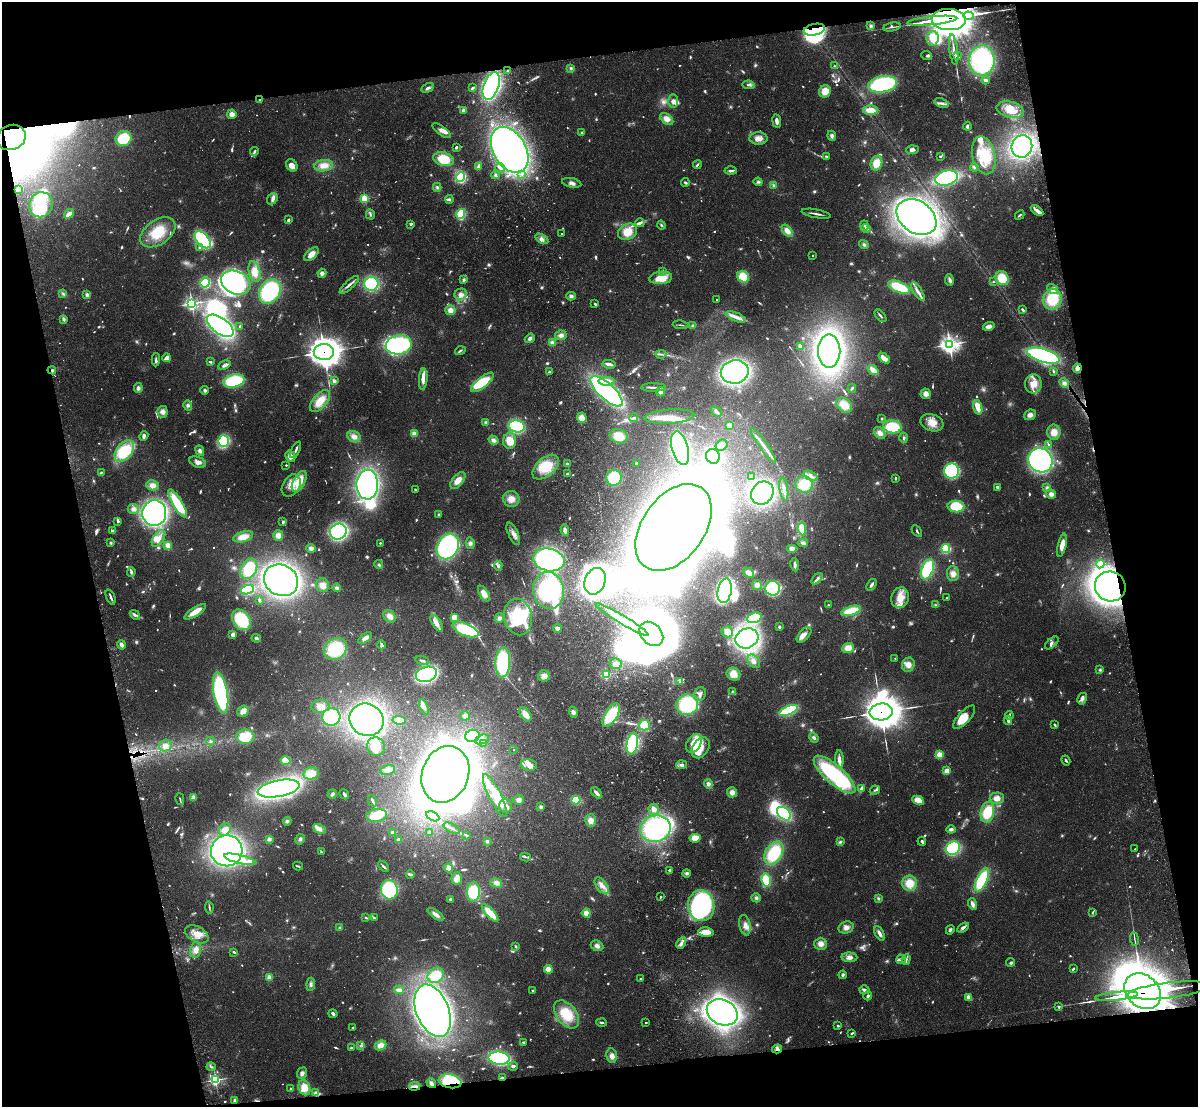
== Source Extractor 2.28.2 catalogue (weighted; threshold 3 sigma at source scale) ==
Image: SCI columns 119-4901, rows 276-4694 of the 5019 x 4863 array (HDU 1 of 3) = the unmasked area's bounding box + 8 px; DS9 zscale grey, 4 x 4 block average (1 PNG px = mean of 4 x 4 image px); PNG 1200 x 1109 px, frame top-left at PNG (2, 2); each listed source drawn as its Kron ellipse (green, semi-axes under 4 px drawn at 4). Shown black and unused: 23% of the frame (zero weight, under 3 of 4 exposures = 6% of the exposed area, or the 3 px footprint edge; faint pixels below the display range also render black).
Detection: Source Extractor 2.28.2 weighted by HDU 2 'WHT'. Background 0.0238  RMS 0.0024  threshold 0.011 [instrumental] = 3 sigma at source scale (4.5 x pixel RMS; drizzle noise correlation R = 1.50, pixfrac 1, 0.05/0.05 arcsec/px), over >= 5 px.
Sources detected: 1330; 104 too faint to see at this stretch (4 x 4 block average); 60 inside a brighter object's white glare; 6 cosmic-ray / hot-pixel residue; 6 long thin detections or spike segments (spike, bleed or trail) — neither listed nor drawn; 44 coinciding with a brighter row at this scale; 144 inside a brighter listed object's ellipse — not listed separately; of the other 966, all 500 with FLUX_AUTO >= 2.13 (the completeness limit of this list) listed and drawn (466 fainter detections not listed), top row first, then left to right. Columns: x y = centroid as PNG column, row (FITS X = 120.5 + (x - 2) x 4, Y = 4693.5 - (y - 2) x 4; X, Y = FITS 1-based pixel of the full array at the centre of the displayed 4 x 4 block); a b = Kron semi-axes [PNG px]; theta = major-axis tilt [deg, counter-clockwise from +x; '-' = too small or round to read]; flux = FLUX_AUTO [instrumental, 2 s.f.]
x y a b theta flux
968 16 5 3 - 98
949 19 17 10 -2 6700
932 21 25 2 6 4000
871 26 4 4 - 3.6
892 27 8 2 11 3.1
814 30 11 5 11 73
933 38 7 6 - 26
954 50 15 2 -82 7.8
927 56 5 3 - 2.3
957 56 3 2 - 3.6
982 60 15 13 87 220
834 66 2 2 - 3.1
571 68 4 3 - 2.8
507 71 2 2 - 3.4
985 80 4 3 - 5.3
883 84 14 8 9 170
749 85 6 3 -8 5.5
491 86 15 7 69 300
428 88 6 3 29 5.7
472 88 3 2 - 3.7
825 91 6 5 - 21
260 99 2 2 - 16
673 101 6 5 - 7.2
942 103 7 3 -24 5.3
463 110 4 3 - 4.3
871 110 7 4 0 19
1010 110 14 8 -14 30
232 114 4 4 - 9
667 119 7 4 -37 13
777 121 7 3 -82 7.6
967 126 4 3 - 3.9
441 131 11 4 -37 7.9
582 132 2 2 - 4.2
832 136 5 4 - 4.5
11 137 15 12 22 770
759 138 9 6 0 12
123 139 8 7 - 62
1022 146 11 10 - 210
456 147 2 2 - 3.1
510 150 25 16 -60 670
912 150 6 4 5 5.4
254 151 4 3 - 2.5
984 155 19 11 -76 50
940 156 2 2 - 2.9
826 157 4 2 - 2.7
444 159 10 6 -14 45
876 163 7 5 72 23
292 165 6 5 - 14
697 165 4 2 - 3.5
324 166 9 5 7 17
478 167 3 3 - 6.6
974 167 4 3 - 3.4
500 168 5 3 - 4.7
731 171 6 3 -1 3.7
521 174 2 2 - 2.4
495 175 4 3 - 3.4
461 177 5 4 - 83
946 178 11 7 14 230
685 182 4 3 - 3
758 182 4 3 - 2.9
572 183 10 4 -11 7.2
774 186 4 3 - 3
437 187 4 3 - 2.6
18 189 4 3 - 3.2
272 199 6 5 - 5.9
365 199 2 2 - 170
449 199 4 3 - 2.7
41 205 13 11 68 51
1037 210 7 2 -34 11
69 214 5 3 - 12
461 214 5 3 - 67
816 214 15 2 -10 6.1
370 215 5 3 - 3.1
1020 215 5 2 - 2.5
917 217 21 16 -35 830
288 220 3 2 - 3.1
640 223 5 4 - 4.2
411 224 3 2 - 3.7
661 225 4 2 - 2.3
864 225 5 2 - 2.3
866 228 5 3 - 3.1
787 231 7 4 -51 14
158 232 20 12 35 48
627 232 10 7 28 28
562 234 2 2 - 3.4
542 239 7 4 -31 7
202 240 10 6 -49 170
864 244 5 3 - 3.7
199 248 3 2 - 2.2
311 254 9 4 41 14
813 255 2 2 - 4.2
255 271 11 5 -78 15
663 271 2 2 - 6.6
322 273 4 4 - 5.4
743 277 6 5 - 47
661 278 11 6 6 31
1002 278 7 6 - 37
463 280 3 3 - 3.6
949 280 6 3 -81 4.2
993 282 2 2 - 2.7
205 283 5 4 - 48
236 283 15 11 -22 290
371 284 7 7 - 95
349 285 12 3 43 6.3
899 287 11 5 -22 73
1053 289 6 3 -37 9.8
270 291 13 10 59 130
918 291 10 3 -56 8.5
63 294 3 3 - 2.4
461 294 6 5 - 10
87 295 4 4 - 5
571 296 4 3 - 4
717 299 2 2 - 2.9
1052 299 10 9 - 58
192 303 2 2 - 360
595 304 3 2 - 2.4
450 310 5 5 - 11
1023 310 3 2 - 4.2
880 316 7 2 -49 3.3
736 317 10 4 -23 9.3
64 319 4 3 - 4.8
681 325 8 2 -6 2.5
220 326 15 8 -36 570
240 326 2 2 - 3.8
693 326 3 3 - 2.2
989 326 6 3 16 8.5
561 335 6 5 - 6.5
530 338 5 4 - 5.3
552 343 2 2 - 47
949 344 4 3 - 650
399 345 13 9 9 190
800 346 3 2 - 9.4
460 351 5 2 - 2.3
829 351 17 11 -90 760
324 352 10 8 -1 2900
661 354 5 2 - 3.5
1043 355 17 6 -18 240
167 358 4 3 - 11
884 358 6 4 -41 13
156 360 6 3 88 3.5
210 362 2 2 - 3.7
609 364 7 2 -10 7.5
224 365 6 2 23 7.1
1077 368 5 3 - 6.6
52 370 4 3 - 3.5
873 370 6 3 -40 15
1053 371 4 2 - 2.3
550 372 3 2 - 6.7
735 372 14 11 11 450
423 379 11 3 87 10
234 381 11 6 16 90
334 381 2 2 - 39
607 381 8 4 -1 17
482 382 14 5 40 59
1064 383 5 4 - 4.9
1033 384 9 8 - 23
653 387 12 2 1 5.8
138 388 5 4 - 6
852 388 4 3 - 2.7
205 390 4 3 - 3.6
607 391 21 8 -43 350
661 392 5 4 - 9.6
926 394 5 5 - 10
320 401 13 6 49 27
188 405 5 4 - 4.4
844 405 9 6 -40 26
978 407 7 4 -72 21
716 411 6 3 -42 3.6
163 412 6 5 - 8.4
1030 415 6 5 - 7.8
669 417 25 7 4 36
582 418 5 4 - 14
634 418 4 2 - 2.8
882 419 2 2 - 2.3
486 422 4 3 - 2.4
932 423 12 8 -19 21
517 426 8 6 -14 120
729 426 3 3 - 25
892 427 9 6 -9 70
1054 432 8 6 90 17
880 433 7 5 -48 9.6
414 434 2 2 - 65
144 436 5 3 - 4.6
619 436 9 7 -16 27
354 437 7 5 -25 10
904 438 5 3 - 3.7
493 440 5 4 - 6.2
223 441 6 5 - 77
510 441 8 6 88 22
721 445 6 5 - 6.8
763 445 20 2 -55 15
1049 445 3 2 - 4.2
680 448 17 8 -75 500
296 450 9 2 62 5.1
124 451 12 7 51 81
200 451 5 4 - 5.5
290 456 6 5 - 10
713 456 7 7 - 88
1040 460 13 11 -45 330
198 462 9 5 -22 9.4
567 464 4 3 - 2.8
637 464 3 2 - 4
286 465 2 2 - 4.7
546 467 16 9 40 47
952 471 7 7 - 170
101 473 4 2 - 2.2
567 474 3 3 - 2.9
811 476 7 3 -28 7.2
752 477 4 3 - 3.1
614 478 8 7 - 77
896 478 3 2 - 3.8
458 480 10 5 52 16
299 481 11 6 62 41
804 484 9 8 - 49
153 485 6 5 - 10
367 485 15 11 88 390
291 486 12 8 60 18
998 487 3 3 - 5
1047 488 3 3 - 2.7
415 489 2 2 - 2.5
784 489 12 3 -82 8.4
762 493 12 10 51 300
1051 494 5 4 - 7.9
511 499 8 8 - 15
178 503 16 5 -59 69
956 506 8 5 -5 65
133 509 5 5 - 7.5
154 513 13 12 - 420
438 515 2 2 - 8.3
118 521 4 3 - 2.6
283 522 4 4 - 2.7
673 527 49 31 54 1000
802 529 6 3 -83 48
113 530 3 3 - 2.3
565 530 5 3 - 5.8
338 531 8 7 - 250
917 531 6 2 -59 2.6
513 534 12 5 -64 10
278 535 5 5 - 11
243 537 10 5 15 20
159 538 9 5 56 10
111 543 3 3 - 2.8
380 543 2 2 - 2.2
470 543 6 4 -81 4.6
803 543 5 3 - 5.2
168 545 4 3 - 12
1062 545 12 4 78 14
448 546 13 10 59 270
311 548 5 4 - 6
792 548 5 4 - 7.1
946 549 4 4 - 46
549 560 16 11 -12 250
1100 564 4 3 - 7.2
379 565 4 3 - 2.9
795 565 6 3 -81 5.5
498 566 5 3 - 3.4
249 569 10 8 62 64
927 569 11 6 67 100
131 572 4 3 - 3.6
748 573 6 4 -43 9.5
953 574 7 6 - 9.9
817 579 7 3 47 4.7
281 580 18 15 -30 700
595 581 14 10 68 640
322 585 7 6 - 13
757 585 5 5 - 7.2
871 585 6 3 53 4.2
1110 587 15 14 - 720
337 588 4 4 - 4.1
773 588 7 7 - 120
247 590 7 4 20 68
549 590 18 15 -80 140
725 591 12 7 78 240
484 594 9 4 -58 14
111 597 8 2 -68 4.9
900 598 10 8 72 26
947 598 2 2 - 3
259 601 2 2 - 2.5
828 605 2 2 - 2.2
936 605 4 2 - 2.2
851 611 10 4 17 46
195 612 12 4 32 22
135 615 5 4 - 4
390 616 7 5 -42 12
454 617 4 3 - 23
518 617 18 14 -79 98
499 618 5 4 - 5
754 618 7 5 18 64
622 619 31 4 -31 35
241 620 11 8 -52 75
437 623 9 4 -57 10
779 627 2 2 - 15
557 628 4 3 - 5.1
466 630 14 6 -22 94
727 632 6 5 - 14
651 634 13 10 -46 530
232 635 4 3 - 9.3
804 635 9 5 48 9.5
256 638 5 3 - 3.4
365 638 8 4 37 7.5
747 638 12 9 25 290
1052 643 8 3 41 5.2
121 645 5 3 - 7.9
381 645 4 3 - 4.9
848 648 6 5 - 18
335 649 12 10 41 85
895 658 2 2 - 3
422 661 7 3 -15 4.3
753 661 7 5 -50 8.8
503 662 15 7 88 140
615 664 6 5 - 8.1
908 665 7 6 - 12
1100 670 4 3 - 2.3
426 674 11 7 17 280
606 674 2 2 - 180
733 674 7 6 - 19
544 676 6 6 - 11
680 681 3 3 - 2.2
733 692 3 3 - 2.9
221 693 20 7 -80 240
700 694 7 5 61 7
1082 699 6 4 60 4.8
687 705 11 10 - 120
320 706 9 6 5 13
424 707 8 4 -68 7.5
789 710 10 4 23 98
243 711 6 5 - 12
573 712 6 4 -72 6.2
881 712 11 8 5 6300
525 714 8 5 -53 13
611 715 13 6 59 74
465 716 5 4 - 5.1
1009 716 4 2 - 2.5
331 717 9 8 - 110
964 717 15 6 47 26
367 720 17 16 - 510
399 720 6 4 -9 12
1008 720 4 3 - 3.8
644 725 5 5 - 39
1055 725 4 2 - 2.9
472 736 7 6 - 73
245 737 9 7 0 68
814 738 5 4 - 4.1
482 739 7 4 20 8.4
211 741 4 3 - 3.2
632 743 11 5 81 120
694 743 10 7 58 25
484 744 2 2 - 13
165 746 6 6 - 13
376 747 9 8 - 47
701 748 11 8 56 17
514 750 2 2 - 2.1
939 755 4 4 - 17
839 759 9 4 -89 8.4
1066 760 5 2 - 3
285 761 5 4 - 21
529 765 8 5 -5 10
682 765 5 3 - 5
388 770 7 5 12 11
947 771 3 3 - 21
311 773 8 6 13 27
445 774 29 23 69 740
834 775 26 9 -41 200
708 784 4 4 - 5.4
279 789 21 8 11 620
861 789 4 2 - 8.4
875 790 5 2 - 3
732 792 5 5 - 9.4
596 793 6 2 -45 8.5
332 794 5 3 - 4.1
344 794 5 3 - 4.3
495 795 24 6 -64 29
193 798 2 2 - 44
997 798 7 6 - 11
180 799 6 2 -75 2.4
519 800 5 5 - 6.1
576 800 4 4 - 64
918 800 6 4 -28 27
373 801 6 2 -63 5.9
506 806 7 6 - 10
541 807 3 3 - 3.9
654 809 5 5 - 8.2
987 812 10 6 78 58
784 814 8 5 -42 130
377 815 10 6 8 43
433 816 7 3 -27 5.4
590 820 6 5 - 12
287 821 4 4 - 3.9
452 828 9 2 -28 4.7
319 829 7 4 -26 7.8
655 829 15 13 13 230
951 829 4 3 - 4.9
225 830 7 5 51 12
392 833 4 3 - 2.8
429 833 4 3 - 2.4
466 835 4 2 - 2.3
695 838 5 4 - 23
269 839 2 2 - 40
300 839 5 4 - 4.2
399 840 3 2 - 9.1
487 841 3 3 - 2.8
922 841 4 2 - 3.6
840 842 4 3 - 2.7
953 848 7 6 - 160
1135 849 2 2 - 3.4
227 851 16 15 - 610
321 852 3 2 - 3.4
774 853 12 8 58 77
525 857 5 2 - 2.6
240 859 17 4 -14 23
298 866 5 2 - 2.8
384 866 7 2 -46 3.3
449 868 4 4 - 8.5
669 870 2 2 - 9.8
687 873 4 3 - 4.1
410 874 4 2 - 6.8
457 878 6 5 - 14
766 880 6 5 - 38
982 880 12 5 65 92
496 883 6 4 -15 7.3
909 883 8 7 - 28
602 886 10 5 -53 11
389 890 10 8 -75 140
473 892 9 6 88 66
661 897 2 2 - 2.3
756 898 5 4 - 4.7
878 898 4 3 - 2.7
450 899 3 2 - 3.1
972 904 6 3 -73 8
701 906 15 13 -84 230
209 907 6 2 -83 2.9
1092 912 4 2 - 2.4
490 913 11 4 -48 35
586 913 4 4 - 12
436 914 9 3 -36 9.2
366 918 4 2 - 2.5
374 918 4 2 - 2.7
745 925 10 5 -80 10
963 927 6 4 35 5.3
339 928 4 3 - 2.5
846 928 8 6 18 8.2
950 930 5 3 - 2.9
706 932 8 4 -5 19
879 933 8 3 -64 7
197 934 12 7 -28 20
1134 939 6 2 -82 2.4
681 943 6 3 60 6.4
821 944 6 6 - 11
516 946 4 2 - 2.2
597 946 6 5 - 6.5
196 950 8 5 79 11
234 952 3 2 - 3.7
849 957 8 5 -3 7.7
901 959 5 3 - 3.3
906 959 5 2 - 3.1
1010 962 4 3 - 2.8
548 969 4 3 - 23
1073 969 3 2 - 2.9
436 975 9 7 34 42
843 975 4 3 - 3.1
269 977 2 2 - 66
641 979 2 2 - 2.7
311 984 6 3 85 4.7
399 990 5 2 - 7.9
533 990 2 2 - 2.6
864 990 5 3 - 6
1168 990 41 7 7 5500
1143 991 20 16 -42 7900
868 996 4 3 - 3.3
1116 996 21 4 6 1600
969 997 4 3 - 11
1059 1007 2 2 - 3.3
433 1011 27 16 -68 980
722 1012 16 12 -26 700
333 1014 4 2 - 5.3
567 1014 16 10 -52 48
602 1022 5 2 - 3
646 1023 2 2 - 2.4
838 1026 2 2 - 8.5
353 1028 3 2 - 2.2
852 1033 3 2 - 2.3
524 1042 3 2 - 3.5
361 1045 3 2 - 2.1
381 1045 6 4 24 15
351 1048 3 3 - 2.2
777 1049 5 4 - 4.7
612 1056 7 5 -82 9
499 1058 10 6 -5 150
513 1066 5 3 - 3.9
211 1067 4 3 - 2.3
302 1073 6 4 68 6.4
502 1078 3 2 - 5.5
215 1080 2 2 - 290
450 1081 11 7 -10 72
431 1083 5 4 - 5.2
415 1086 6 3 7 5.5
304 1088 8 6 -72 22
291 1089 2 2 - 13
316 1093 2 2 - 40
234 1101 4 2 - 6
Overlapping masked pixels (flux is a lower limit): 20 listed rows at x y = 968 16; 949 19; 932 21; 814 30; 260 99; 11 137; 324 352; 1077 368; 52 370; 1110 587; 881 712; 1168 990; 1143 991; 1116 996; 777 1049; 502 1078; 450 1081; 431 1083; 415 1086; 234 1101
Diffuse or blended objects may show on this block-average render without a row.